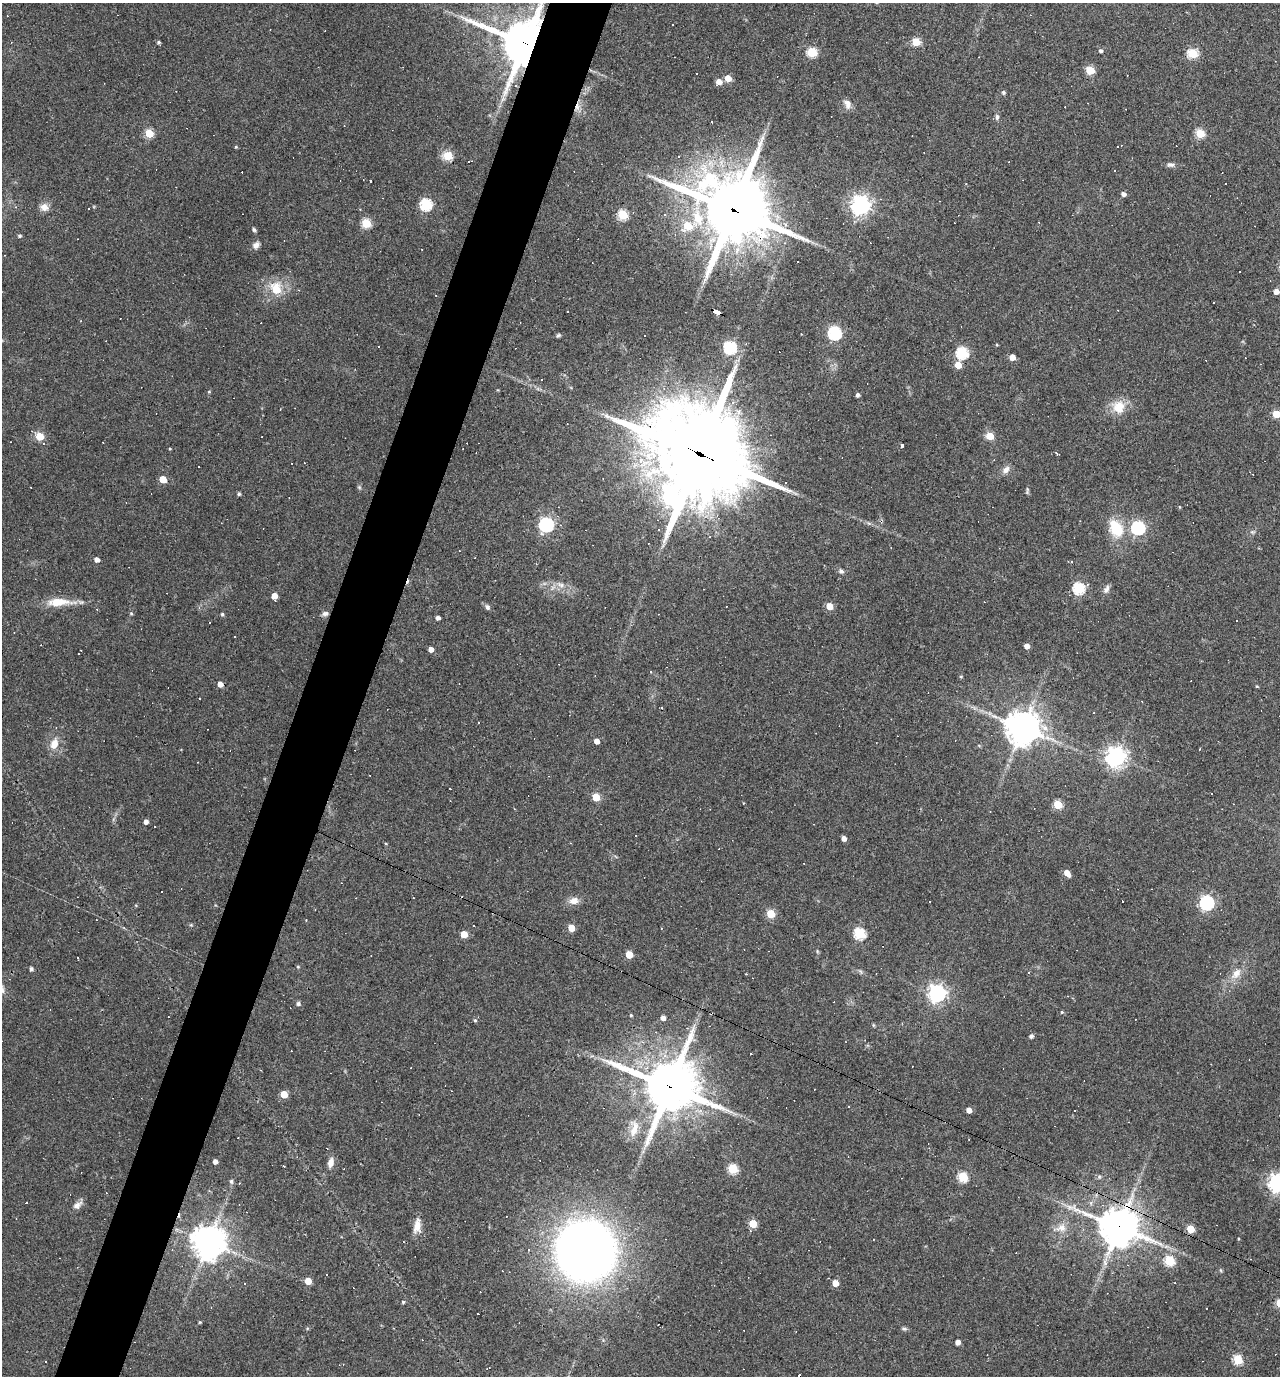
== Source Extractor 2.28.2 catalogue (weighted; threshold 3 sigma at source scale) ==
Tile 7 of 4 x 4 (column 3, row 2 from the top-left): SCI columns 2692-3969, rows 2751-4124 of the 5514 x 5499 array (HDU 1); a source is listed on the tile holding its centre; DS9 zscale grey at full resolution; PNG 1282 x 1378 px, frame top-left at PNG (2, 3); no overlay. Shown black and unused: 5% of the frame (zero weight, under 3 of 4 exposures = <1% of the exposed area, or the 3 px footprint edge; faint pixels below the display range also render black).
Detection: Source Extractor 2.28.2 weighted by HDU 2 'WHT'; one run over the whole footprint, this tile lists its part. Background 0.0693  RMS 0.0056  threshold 0.0251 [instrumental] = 3 sigma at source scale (4.5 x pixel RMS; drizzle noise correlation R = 1.50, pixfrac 1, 0.05/0.05 arcsec/px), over >= 5 px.
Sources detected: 257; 89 cosmic-ray / hot-pixel residue — not listed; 1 inside a brighter listed object's ellipse — not listed separately; the other 167 listed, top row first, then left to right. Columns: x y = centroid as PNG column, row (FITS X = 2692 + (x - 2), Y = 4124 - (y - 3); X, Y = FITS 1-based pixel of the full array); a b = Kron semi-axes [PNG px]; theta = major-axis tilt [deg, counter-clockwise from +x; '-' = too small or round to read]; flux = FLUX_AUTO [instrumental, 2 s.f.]
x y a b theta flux
159 42 4 3 - 1.1
916 42 5 5 - 20
525 43 15 14 - 2600
1101 51 5 4 - 1.2
812 52 5 5 - 43
1193 53 6 5 - 37
1090 70 5 5 - 22
728 78 5 5 - 8.2
719 82 6 5 - 5.1
515 86 5 4 - 0.83
1003 92 5 4 - 1.2
847 104 13 8 -70 3.6
577 107 14 6 68 3.7
997 117 9 5 89 1.6
149 133 5 5 - 26
1200 133 5 5 - 28
236 147 4 3 - 0.6
1118 147 3 3 - 11
448 156 5 5 - 35
679 156 3 3 - 0.48
1170 165 10 6 -3 1.9
370 180 3 3 - 1.1
709 180 33 22 11 74
1124 194 4 4 - 2.6
426 204 5 5 - 80
861 205 7 7 - 330
16 207 4 4 - 0.74
44 207 12 10 -14 3.9
733 210 29 24 -1 3800
633 212 3 3 - 0.53
623 215 5 5 - 37
366 223 5 5 - 34
254 230 5 4 - 0.96
20 236 4 4 - 1
785 243 5 3 - 0.49
256 245 10 7 45 2.5
422 249 2 2 - 0.46
276 289 8 7 - 17
1276 291 5 4 - 4.6
1214 303 3 3 - 1.4
717 312 7 4 -26 68
835 333 6 6 - 100
558 335 6 5 - 0.93
997 345 4 3 - 0.53
730 347 6 6 - 83
962 353 6 6 - 69
1012 357 5 4 - 6.1
958 365 5 5 - 9.2
209 392 4 4 - 0.59
858 395 4 4 - 1.8
1119 406 15 14 - 12
1276 414 5 5 - 18
40 436 5 5 - 21
990 436 5 5 - 16
902 445 3 3 - 6
170 449 4 3 - 0.51
699 453 38 29 -29 9000
1057 453 4 3 - 1.7
1006 470 11 8 40 3.4
163 479 5 5 - 14
786 482 3 3 - 1.4
359 487 6 4 -45 0.8
1027 491 10 4 85 0.93
239 494 4 4 - 1
671 498 11 8 -66 85
1179 507 5 3 - 0.52
869 523 6 4 -1 1.1
546 525 6 6 - 130
1116 528 23 16 -64 19
1138 528 6 6 - 110
1252 532 8 6 0 1.3
96 560 4 4 - 3.4
1072 562 3 3 - 1.1
841 571 7 6 - 1.5
560 585 14 7 -24 3.8
1079 588 6 6 - 61
1106 589 11 6 58 2.3
274 596 5 4 - 7.5
58 602 34 9 1 13
830 606 5 5 - 8.5
487 607 8 6 -57 1.6
97 609 4 3 - 0.48
131 613 5 3 - 0.6
222 614 4 4 - 1.1
325 614 9 6 17 1.7
438 618 4 4 - 2.1
235 636 3 2 - 0.6
1027 646 4 4 - 3.9
431 649 4 4 - 3.4
650 671 3 3 - 1.3
961 676 5 3 - 0.54
220 684 5 5 - 3.9
1257 686 4 3 - 0.63
478 722 2 2 - 0.42
1023 728 10 10 - 1200
1044 728 14 8 -33 5
597 741 5 4 - 4
54 744 14 9 70 6.8
979 745 6 4 -3 0.63
1116 757 7 7 - 360
450 789 3 2 - 0.37
596 797 5 5 - 19
1058 804 5 5 - 23
146 822 4 4 - 2.8
844 838 4 4 - 3.5
386 844 4 3 - 0.51
1067 873 6 4 -55 6.1
181 889 3 2 - 0.31
574 901 12 8 8 4.9
1207 903 6 6 - 130
771 914 5 5 - 23
191 925 5 4 - 0.64
571 928 5 5 - 10
860 933 6 5 - 52
464 934 5 5 - 12
817 951 5 4 - 0.69
629 955 5 5 - 14
78 958 3 2 - 0.35
298 967 5 3 - 0.52
31 969 4 4 - 1.8
860 971 9 4 -54 1.1
1029 973 4 2 - 0.44
746 974 3 2 - 0.41
1236 974 19 10 50 7.4
937 993 7 7 - 260
298 1004 6 5 - 1.3
1062 1012 4 4 - 0.69
631 1015 4 4 - 0.67
663 1018 4 4 - 3.4
475 1020 6 5 - 0.94
873 1025 6 4 -71 0.58
1031 1036 4 4 - 1.7
751 1054 3 2 - 0.54
669 1087 19 18 - 2800
284 1094 5 5 - 14
969 1110 4 4 - 4
634 1129 25 11 83 8.6
215 1161 4 4 - 2.8
331 1162 11 7 77 4.2
733 1169 5 5 - 32
963 1177 5 5 - 37
1099 1177 7 5 -71 1.2
231 1181 6 6 - 1.4
239 1183 3 3 - 0.44
1277 1183 7 7 - 280
77 1205 14 8 36 3.1
753 1224 5 5 - 22
417 1226 20 9 83 5.9
1119 1227 14 12 -24 1300
1061 1228 15 12 17 6.7
1190 1229 5 5 - 18
750 1231 4 3 - 0.71
1239 1239 3 3 - 0.51
209 1242 11 11 - 950
529 1249 4 3 - 0.76
586 1251 46 45 - 580
1170 1261 6 5 - 38
1221 1270 6 4 -88 0.7
308 1281 5 5 - 10
835 1283 5 4 - 7.8
403 1302 4 4 - 0.8
478 1314 3 2 - 0.7
200 1322 4 3 - 0.59
307 1328 5 3 - 0.55
904 1329 9 5 -5 1.1
958 1342 4 4 - 3.4
1238 1360 5 5 - 34
Overlapping masked pixels (flux is a lower limit): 8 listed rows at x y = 525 43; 515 86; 577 107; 733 210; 717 312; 699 453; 669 1087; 1119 1227
Isophote crosses this tile's border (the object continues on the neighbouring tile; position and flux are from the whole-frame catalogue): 3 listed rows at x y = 525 43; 1276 414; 1277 1183